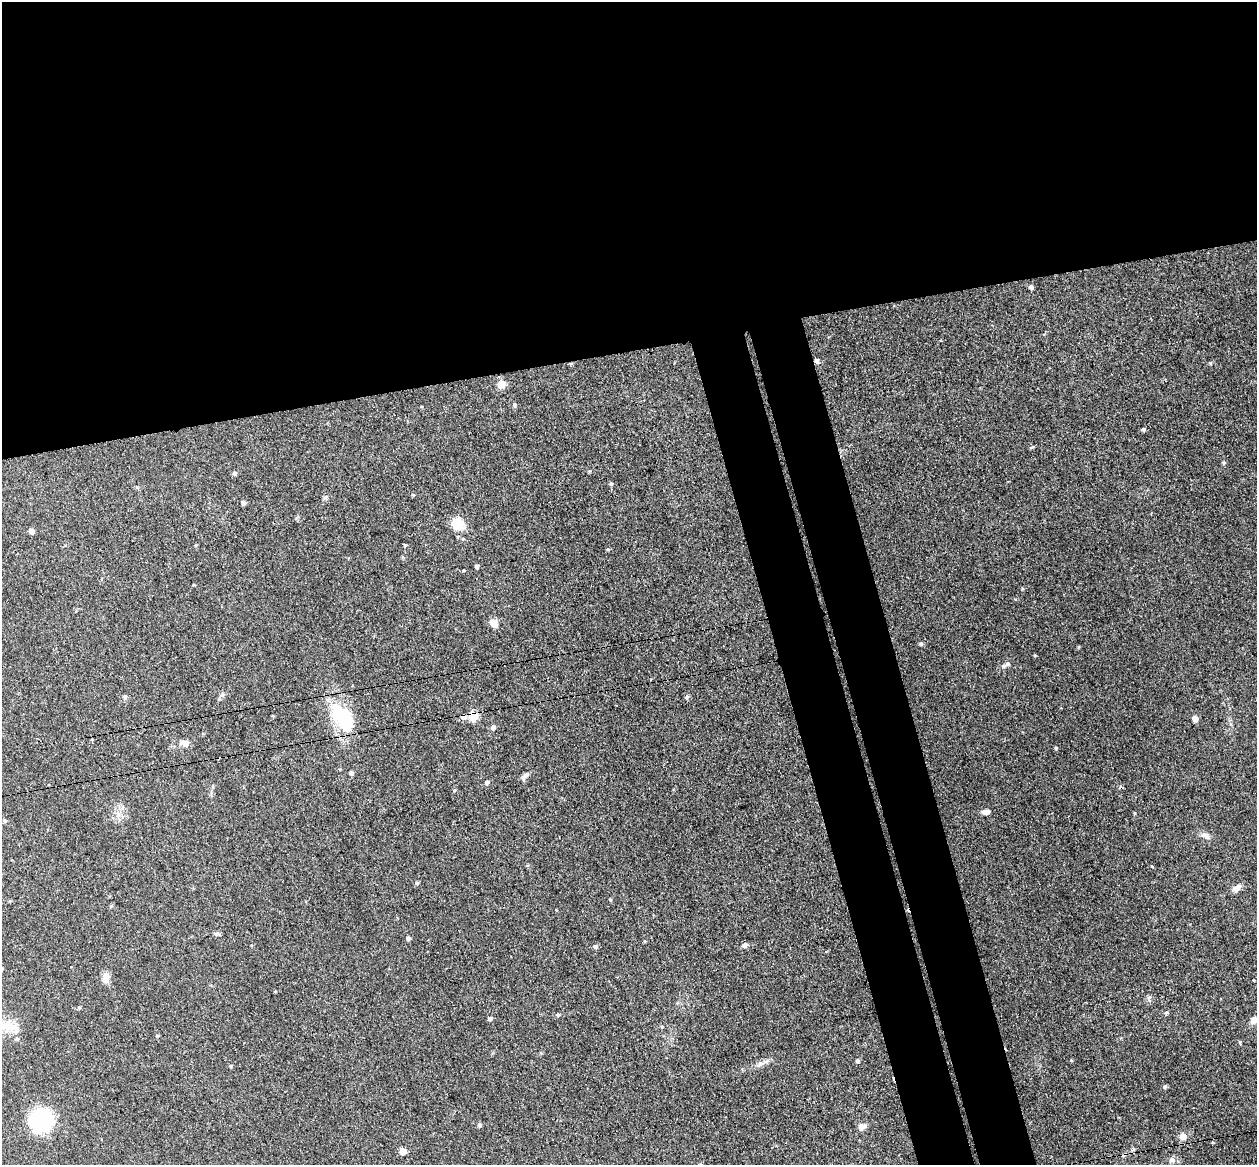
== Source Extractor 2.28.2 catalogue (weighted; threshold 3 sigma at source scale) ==
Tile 2 of 4 x 4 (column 2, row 1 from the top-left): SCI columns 1314-2568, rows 3643-4805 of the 5135 x 5078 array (HDU 1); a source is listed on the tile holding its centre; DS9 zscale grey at full resolution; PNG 1259 x 1167 px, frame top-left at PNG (2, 2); no overlay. Shown black and unused: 36% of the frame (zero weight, under 3 of 4 exposures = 5% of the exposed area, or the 3 px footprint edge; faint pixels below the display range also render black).
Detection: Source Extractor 2.28.2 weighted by HDU 2 'WHT'; one run over the whole footprint, this tile lists its part. Background 0.0741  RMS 0.0078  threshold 0.0353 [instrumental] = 3 sigma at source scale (4.5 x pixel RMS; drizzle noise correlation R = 1.50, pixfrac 1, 0.05/0.05 arcsec/px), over >= 5 px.
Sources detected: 66; all 66 listed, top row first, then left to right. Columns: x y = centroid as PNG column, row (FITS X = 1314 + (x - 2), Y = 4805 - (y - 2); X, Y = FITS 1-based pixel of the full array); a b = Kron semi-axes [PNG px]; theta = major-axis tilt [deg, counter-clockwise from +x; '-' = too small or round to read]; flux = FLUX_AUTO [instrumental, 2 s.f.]
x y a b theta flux
1031 287 5 5 - 2.2
817 361 6 5 - 2.2
1210 363 4 4 - 0.82
501 384 5 5 - 17
514 405 5 5 - 1.3
1143 429 5 4 - 1.5
234 473 5 5 - 1.5
611 484 5 4 - 1.1
413 495 4 3 - 0.88
325 497 7 4 44 1.4
243 503 5 4 - 2.1
458 524 14 13 - 15
31 531 5 4 - 4.2
195 545 5 3 - 0.76
405 545 4 3 - 0.78
608 549 5 4 - 0.88
477 566 4 3 - 1.9
464 570 4 2 - 0.62
493 623 11 8 -43 5.5
921 644 5 5 - 1.3
1035 655 4 3 - 0.65
1004 666 10 5 37 2.2
125 696 6 5 - 1.6
687 697 6 5 - 1.3
463 716 6 6 - 3.3
473 716 6 5 - 34
342 717 37 19 -53 45
1195 719 5 4 - 6.3
493 727 6 6 - 2.3
92 739 3 2 - 0.65
184 743 11 8 -21 3.7
1056 748 4 4 - 0.85
351 773 5 4 - 1.8
526 775 9 5 60 2.5
486 782 4 4 - 1.8
984 812 9 6 17 2.6
118 814 9 5 70 3.5
4 821 5 4 - 1.1
1206 836 12 8 -26 4
417 883 5 4 - 1.3
1237 888 13 6 37 4.5
111 906 5 5 - 0.85
408 938 5 5 - 1.7
745 945 7 6 - 2
595 946 6 5 - 1.8
106 978 13 8 85 6.4
1253 980 3 2 - 1.2
79 1008 5 4 - 1
1167 1012 5 5 - 1.2
558 1015 5 4 - 1.4
490 1018 5 5 - 1.8
1253 1020 8 6 60 4.2
3 1026 27 14 -2 19
157 1036 5 4 - 0.95
17 1039 6 5 - 1.3
857 1061 5 5 - 1.5
760 1064 7 6 - 2.3
231 1066 5 3 - 0.74
1165 1087 5 4 - 1.3
41 1120 17 16 - 110
479 1125 5 5 - 1.6
862 1126 7 6 - 5.7
1183 1136 7 7 - 6.7
403 1151 5 5 - 9.3
1172 1160 8 7 - 2.8
701 1164 7 3 22 1.3
Overlapping masked pixels (flux is a lower limit): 3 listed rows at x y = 817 361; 463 716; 473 716
Isophote crosses this tile's border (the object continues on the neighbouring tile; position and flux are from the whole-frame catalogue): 2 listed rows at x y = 3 1026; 701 1164
Unlisted compact peaks at least as high as the median listed source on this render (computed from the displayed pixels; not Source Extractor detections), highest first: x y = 1224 463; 1240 1042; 1032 447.